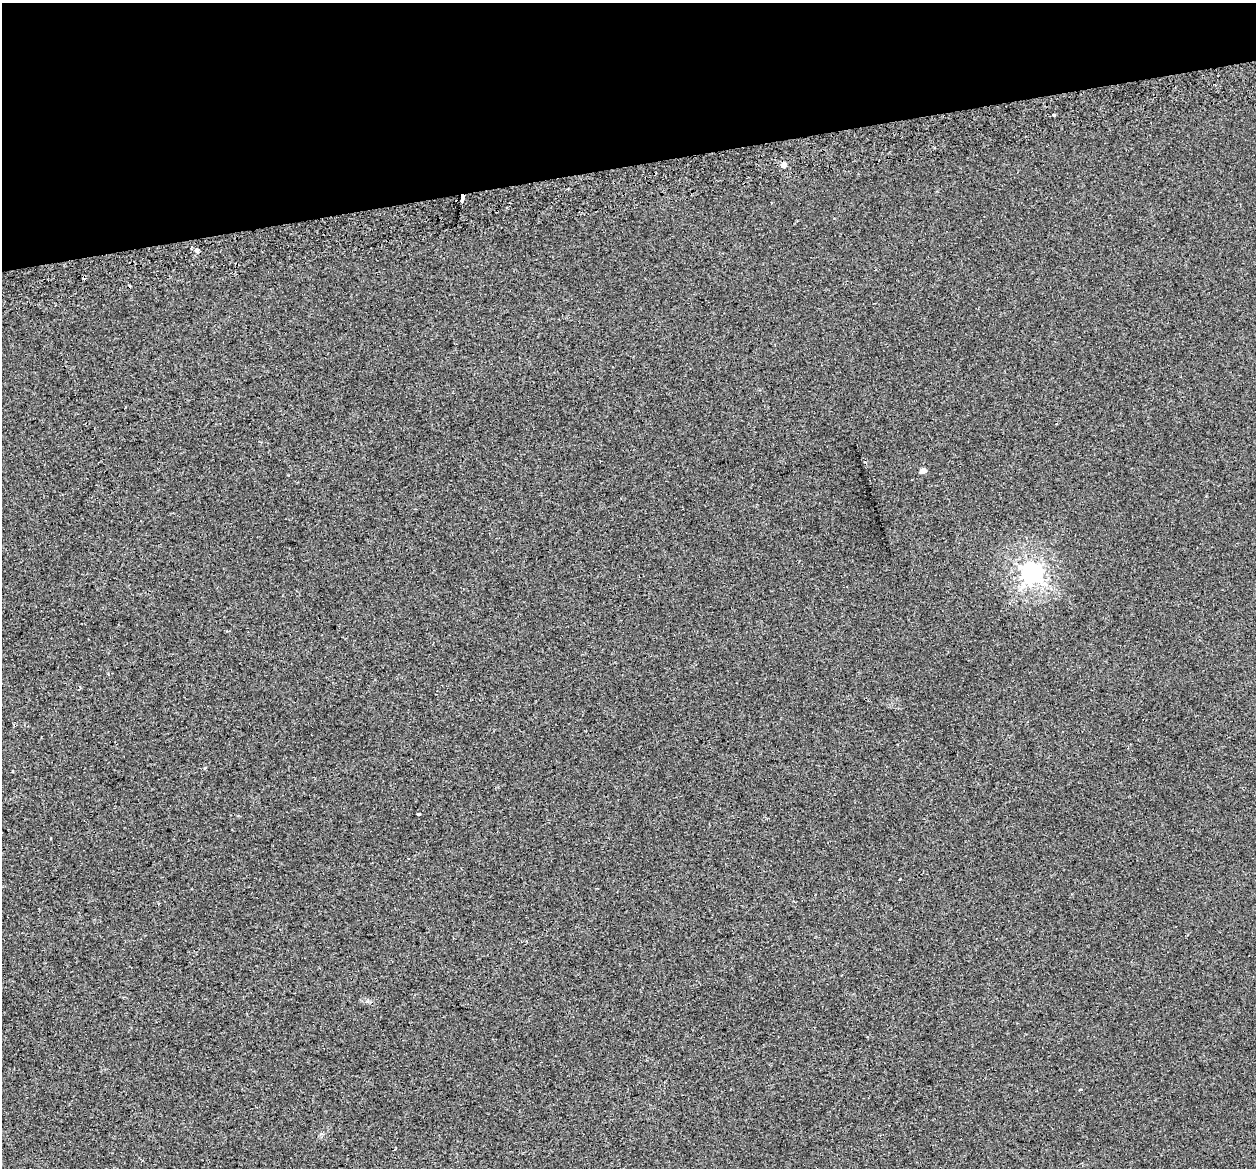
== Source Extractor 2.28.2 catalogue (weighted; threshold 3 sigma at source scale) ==
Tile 3 of 4 x 4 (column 3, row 1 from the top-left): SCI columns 2558-3811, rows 3637-4802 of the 5115 x 4897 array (HDU 1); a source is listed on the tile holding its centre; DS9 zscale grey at full resolution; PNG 1258 x 1170 px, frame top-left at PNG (2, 3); no overlay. Shown black and unused: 14% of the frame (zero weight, under 2 of 3 exposures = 4% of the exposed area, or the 3 px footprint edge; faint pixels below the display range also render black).
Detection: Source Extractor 2.28.2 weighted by HDU 2 'WHT'; one run over the whole footprint, this tile lists its part. Background 8.57e-04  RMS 0.0051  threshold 0.0228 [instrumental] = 3 sigma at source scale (4.5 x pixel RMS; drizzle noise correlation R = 1.50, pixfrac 1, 0.0396/0.0396 arcsec/px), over >= 5 px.
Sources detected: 14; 3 cosmic-ray / hot-pixel residue — not listed; the other 11 listed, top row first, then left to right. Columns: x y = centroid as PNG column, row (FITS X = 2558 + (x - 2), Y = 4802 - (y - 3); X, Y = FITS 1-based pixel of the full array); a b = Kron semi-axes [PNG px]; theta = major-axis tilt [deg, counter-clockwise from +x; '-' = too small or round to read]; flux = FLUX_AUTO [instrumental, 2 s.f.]
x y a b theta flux
1054 115 3 3 - 0.82
934 148 3 2 - 0.58
784 165 6 5 - 2.8
462 198 6 3 80 12
197 250 3 3 - 8.8
923 471 6 4 20 2.4
1031 573 7 7 - 270
13 771 3 2 - 0.31
418 814 3 3 - 1.3
453 938 3 2 - 0.33
1080 1090 3 3 - 2.4
Overlapping masked pixels (flux is a lower limit): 1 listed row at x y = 462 198